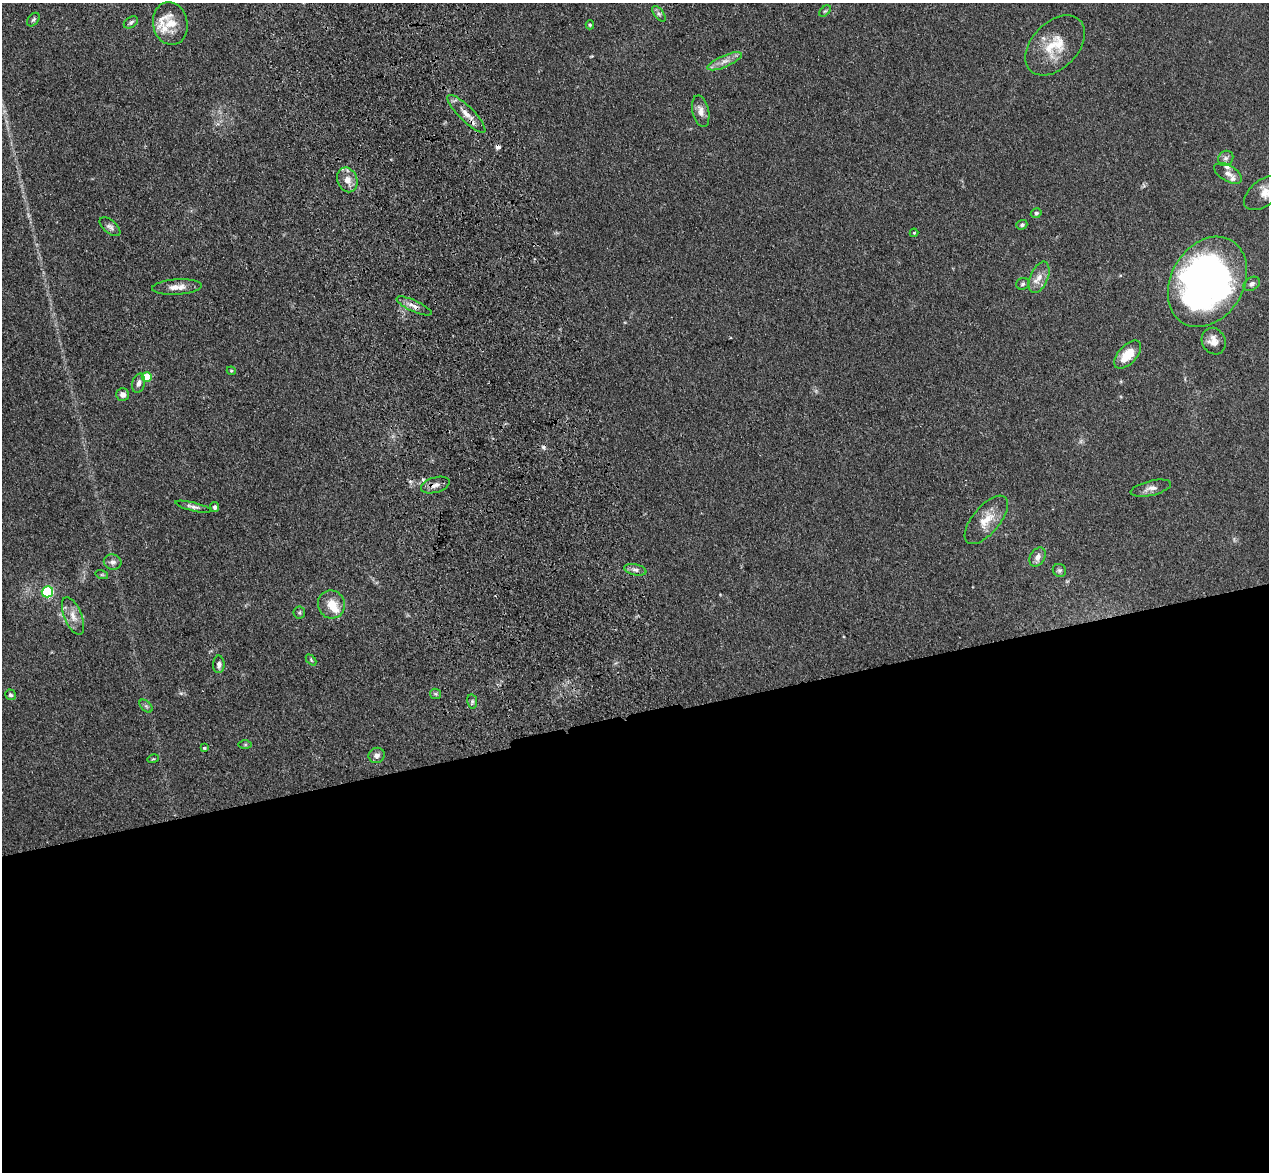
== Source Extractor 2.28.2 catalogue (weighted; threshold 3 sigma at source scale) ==
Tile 15 of 4 x 4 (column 3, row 4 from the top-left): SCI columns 2650-3916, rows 183-1352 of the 5298 x 5161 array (HDU 1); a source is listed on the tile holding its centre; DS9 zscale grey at full resolution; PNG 1271 x 1174 px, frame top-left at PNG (2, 3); each listed source drawn as its Kron ellipse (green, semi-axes under 4 px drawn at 4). Shown black and unused: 39% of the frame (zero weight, under 3 of 4 exposures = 6% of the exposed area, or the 3 px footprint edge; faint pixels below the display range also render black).
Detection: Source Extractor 2.28.2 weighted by HDU 2 'WHT'; one run over the whole footprint, this tile lists its part. Background 0.0711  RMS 0.0063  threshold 0.0283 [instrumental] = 3 sigma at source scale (4.5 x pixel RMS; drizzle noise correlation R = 1.50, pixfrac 1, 0.05/0.05 arcsec/px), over >= 5 px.
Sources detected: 62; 2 inside a brighter object's white glare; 2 cosmic-ray / hot-pixel residue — neither listed nor drawn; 4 inside a brighter listed object's ellipse — not listed separately; the other 54 listed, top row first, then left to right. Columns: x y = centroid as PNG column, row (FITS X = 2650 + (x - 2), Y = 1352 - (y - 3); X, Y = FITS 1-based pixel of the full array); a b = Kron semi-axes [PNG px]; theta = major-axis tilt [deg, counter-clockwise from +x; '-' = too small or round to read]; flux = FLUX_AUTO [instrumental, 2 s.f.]
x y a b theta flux
825 11 7 4 43 0.76
659 14 9 4 -54 1.7
33 19 8 5 50 1.2
131 22 8 5 33 1.5
170 23 21 17 -78 11
590 25 4 4 - 0.81
1055 45 35 23 46 21
725 61 18 6 24 4.6
701 111 16 8 -77 4.8
466 114 26 7 -45 7.1
1226 158 8 7 - 1.9
1228 173 15 8 -30 4.5
347 180 13 10 -69 6.3
1264 193 23 13 36 8.7
1036 213 5 5 - 1.2
1022 225 5 4 - 1.3
110 227 12 6 -39 2.2
914 233 4 4 - 0.56
1039 277 16 9 67 5.9
1207 282 48 36 59 260
1023 284 6 6 - 1.4
1252 284 9 6 33 2.2
177 287 25 7 4 6.1
414 306 19 5 -24 4
1214 341 14 11 -61 5.8
1128 355 17 9 47 13
231 371 4 4 - 0.68
147 377 5 5 - 20
139 383 10 6 75 2.8
123 395 6 6 - 2.9
435 485 15 7 17 3.6
1151 488 20 7 13 4
193 507 18 4 -14 2.5
215 507 5 4 - 1.6
986 520 29 13 50 11
1038 557 10 7 59 3.4
113 562 9 7 -11 2.4
635 570 11 5 -12 2.3
1059 570 7 6 - 1.3
102 575 6 4 -17 0.81
47 592 6 5 - 53
331 604 14 13 - 9.9
299 612 6 5 - 1
73 616 20 9 -67 6.3
311 660 6 4 -47 0.85
219 664 9 5 90 2.3
435 694 5 5 - 0.87
10 695 5 5 - 1.3
472 701 7 5 -80 1.3
146 706 8 4 -45 1.3
245 745 7 4 0 1
204 748 4 3 - 0.83
377 755 8 7 - 2.7
153 759 6 3 17 0.62
Overlapping masked pixels (flux is a lower limit): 3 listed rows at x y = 466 114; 414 306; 435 485
Isophote crosses this tile's border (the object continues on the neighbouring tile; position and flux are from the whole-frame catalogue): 1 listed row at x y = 1264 193